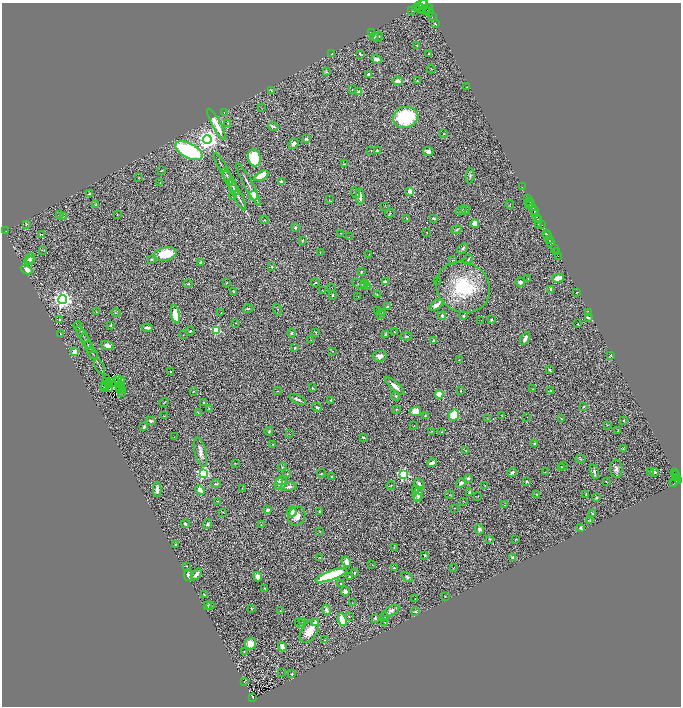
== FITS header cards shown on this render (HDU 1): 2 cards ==
NAXIS1  =                 1357
NAXIS2  =                 1408

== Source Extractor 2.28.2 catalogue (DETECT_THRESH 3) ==
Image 1357 x 1408 px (HDU 1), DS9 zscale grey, zoomed out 1/2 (1 PNG px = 2 x 2 image px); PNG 683 x 708 px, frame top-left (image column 1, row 1407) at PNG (2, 3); each listed source drawn as its Kron ellipse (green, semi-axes under 4 px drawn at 4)
Background 1.25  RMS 0.053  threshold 0.159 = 3 sigma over >= 5 px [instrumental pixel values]
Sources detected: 416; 61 cannot appear on this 1/2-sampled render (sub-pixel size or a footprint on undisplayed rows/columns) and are neither listed nor drawn; the other 355 listed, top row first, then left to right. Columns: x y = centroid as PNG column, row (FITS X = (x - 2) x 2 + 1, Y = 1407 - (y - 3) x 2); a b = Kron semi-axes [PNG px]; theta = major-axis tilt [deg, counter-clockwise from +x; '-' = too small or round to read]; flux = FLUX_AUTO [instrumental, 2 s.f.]
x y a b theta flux
424 4 4 4 - 2200
420 6 8 2 32 1700
420 8 4 2 - 710
425 9 8 3 17 2300
412 11 2 1 - 3.7
427 12 3 2 - 670
429 12 4 2 - 1200
432 17 2 1 - 52
435 24 4 2 - 7.6
371 32 4 2 - 6.4
375 37 4 3 - 18
378 37 5 3 - 17
417 45 2 1 - 2.8
332 54 3 2 - 5.7
360 54 3 2 - 8.8
429 54 4 2 - 5.6
376 59 5 3 - 54
431 69 5 1 - 4
326 72 4 3 - 8.7
369 75 4 3 - 20
398 81 5 3 - 79
417 81 3 2 - 6.2
467 87 2 1 - 3.7
352 89 2 2 - 4.7
271 90 4 2 - 6.5
359 92 3 2 - 94
261 108 2 1 - 3.2
224 112 2 1 - 2.3
406 117 13 10 14 650
228 123 3 3 - 9.6
216 124 17 3 -62 310
273 127 5 3 - 21
444 134 2 1 - 5.4
306 139 4 3 - 20
207 140 4 4 - 7100
293 144 5 4 - 45
189 150 15 7 -27 1500
377 150 2 2 - 8.9
371 151 2 2 - 5
428 151 5 4 - 36
254 158 9 6 -79 500
344 164 3 2 - 4.3
224 169 18 2 -62 33
161 171 3 1 - 4.3
227 176 9 2 -65 13
261 176 8 3 31 170
470 176 7 3 82 17
139 178 4 2 - 7.2
230 181 12 2 -61 18
281 181 3 2 - 20
160 183 3 1 - 3.9
248 184 24 2 -62 56
233 187 8 2 -62 13
522 187 2 1 - 20
410 191 3 2 - 280
89 193 3 2 - 7.4
355 193 5 3 - 24
237 195 17 2 -64 41
233 196 2 2 - 6.8
253 196 5 3 - 380
360 196 8 3 -86 51
528 198 2 2 - 19
329 200 3 2 - 3.6
530 203 5 2 - 460
528 204 2 1 - 19
96 205 4 3 - 9.3
510 205 4 1 - 5.3
385 206 2 1 - 2.8
532 207 2 2 - 210
461 210 6 3 36 16
466 210 4 2 - 8.3
534 211 2 2 - 410
390 213 5 2 - 6.9
60 214 4 3 - 16
117 214 3 2 - 4.1
534 214 3 2 - 140
63 216 3 2 - 6.5
536 217 4 2 - 290
407 218 3 3 - 8.5
434 218 3 2 - 15
539 219 3 2 - 360
265 220 4 2 - 6.5
475 223 4 4 - 74
26 224 3 2 - 7.8
538 224 3 2 - 36
542 224 2 2 - 230
295 227 3 2 - 12
456 230 5 3 - 13
6 231 3 2 - 3.4
341 233 2 1 - 4.4
427 233 2 2 - 5.1
546 233 3 2 - 570
41 234 2 1 - 37
547 235 2 2 - 440
349 237 2 1 - 2.6
549 239 2 1 - 270
303 240 3 2 - 11
551 242 3 2 - 370
463 248 6 3 44 23
554 248 2 2 - 160
42 250 3 2 - 5.4
320 252 3 2 - 3.3
556 252 2 1 - 110
165 254 11 6 11 330
369 254 2 2 - 4.1
558 256 2 1 - 9.5
30 259 6 4 50 28
151 259 3 3 - 11
31 260 3 3 - 9.5
468 260 5 3 - 13
453 261 3 3 - 19
201 263 3 3 - 26
272 266 3 2 - 8.6
27 270 6 4 -28 64
361 272 3 2 - 9.2
558 278 6 3 16 89
528 279 4 2 - 4.9
438 281 2 1 - 7.6
385 282 3 3 - 30
520 282 5 4 - 26
226 283 3 2 - 5.5
315 283 4 3 - 23
188 284 5 3 - 11
359 284 7 3 -26 14
364 284 4 3 - 10
367 286 3 2 - 5.8
463 287 28 24 -30 700
332 288 2 1 - 2.6
551 289 4 3 - 22
322 290 2 2 - 3.9
234 291 2 2 - 11
577 292 3 1 - 4.8
332 295 4 3 - 11
377 295 3 2 - 6.4
358 296 2 1 - 2.1
63 299 4 4 - 5600
436 305 8 4 36 67
388 307 4 2 - 16
248 309 5 2 - 9
277 310 6 2 -75 6.1
378 310 3 2 - 5.9
96 312 3 2 - 4.3
588 312 3 2 - 8.4
116 313 5 3 - 9.7
221 313 3 2 - 3.8
383 313 2 1 - 3
175 314 9 4 -78 200
381 314 3 2 - 5.5
442 316 4 3 - 23
463 316 2 2 - 11
588 317 3 2 - 13
60 319 3 2 - 11
481 320 2 1 - 4
491 320 2 2 - 17
236 323 3 2 - 5.5
578 324 2 2 - 14
111 325 3 2 - 9.5
78 326 5 2 - 6.9
147 328 5 3 - 27
216 330 3 3 - 870
190 331 4 3 - 12
394 331 2 1 - 4.3
292 333 4 3 - 11
316 333 4 2 - 10
60 334 3 2 - 4.9
385 334 3 2 - 17
83 335 9 2 -59 14
183 335 2 1 - 5.9
406 336 5 3 - 12
525 339 7 3 61 42
311 340 3 1 - 3.1
433 340 3 2 - 15
86 341 8 2 -62 12
107 345 6 4 -21 52
89 347 6 2 -71 11
295 348 3 3 - 11
333 351 2 1 - 5.3
74 352 3 3 - 120
92 353 6 2 -53 10
380 356 7 5 5 59
611 356 4 2 - 9.6
459 360 2 1 - 5.3
100 366 8 1 -63 13
550 370 3 2 - 12
171 372 2 2 - 9.7
107 379 2 1 - 4
117 379 3 1 - 1.9
121 381 3 1 - 9.4
106 382 2 1 - 5.7
116 382 4 1 - 1.7
109 383 2 1 - 0.9
111 383 2 1 - 4.7
121 385 4 1 - 6.3
104 386 2 1 - 4.2
119 386 2 1 - 1.8
395 386 12 3 -42 77
104 387 2 1 - 1.3
110 388 2 1 - 7.5
120 388 4 1 - 0.35
313 388 3 2 - 8.8
533 389 3 2 - 5.8
122 390 2 1 - 14
551 390 3 2 - 6.2
277 391 2 2 - 3.6
461 391 3 2 - 4.9
121 392 2 1 - 7.4
193 392 2 2 - 5.6
439 394 4 4 - 140
396 396 5 3 - 10
298 399 9 2 -27 27
331 400 2 2 - 6.8
164 402 5 2 - 8.1
204 403 4 3 - 8.7
584 406 4 3 - 11
317 407 5 3 - 14
209 408 4 2 - 5.3
397 409 4 3 - 9.1
416 411 5 4 - 100
198 413 3 2 - 5.8
454 415 5 5 - 270
502 415 2 1 - 2.2
164 416 3 2 - 3.9
425 416 3 2 - 8.6
527 417 2 1 - 2.4
487 418 3 2 - 3.4
561 419 3 2 - 7.5
151 421 4 3 - 21
623 421 2 2 - 4.5
607 425 3 3 - 5.6
414 426 3 2 - 3.2
144 427 3 2 - 11
618 430 3 1 - 5.3
269 431 4 3 - 11
432 431 2 2 - 3.9
441 432 4 3 - 6.4
290 434 2 1 - 2.3
174 437 2 1 - 2.6
363 437 3 2 - 10
534 443 3 3 - 12
273 445 3 1 - 2.6
623 449 3 3 - 14
466 451 3 3 - 5.3
200 452 15 6 -76 77
580 459 5 3 - 12
235 463 2 2 - 4.3
432 463 5 3 - 39
563 465 2 1 - 2.1
282 467 4 3 - 9.6
561 467 3 3 - 11
616 469 9 6 -87 41
650 471 3 2 - 5.4
512 472 5 3 - 21
545 472 3 2 - 5.1
594 472 7 3 -74 20
655 472 4 4 - 22
203 473 4 4 - 1100
321 473 4 3 - 8.9
674 473 2 1 - 18
287 474 4 2 - 6.4
403 474 4 3 - 1300
675 475 2 1 - 46
331 476 3 2 - 5.4
676 477 4 2 - 280
468 478 3 2 - 17
279 481 2 2 - 16
527 481 3 2 - 8.5
606 481 3 2 - 5.2
675 481 6 3 54 560
678 481 3 2 - 400
281 483 7 5 61 80
461 483 4 4 - 36
216 484 4 2 - 11
419 484 6 3 -62 40
391 486 5 1 - 4.3
485 486 3 2 - 6.1
289 487 8 3 7 36
242 488 2 1 - 2.8
157 489 7 3 89 41
200 490 5 3 - 82
416 490 3 3 - 14
469 493 3 3 - 17
418 494 7 5 75 57
537 494 2 2 - 6.2
586 494 4 2 - 9.7
450 495 4 2 - 6.7
478 496 2 1 - 3.6
418 498 4 3 - 10
597 498 3 2 - 8.8
217 501 3 2 - 5.6
463 501 2 1 - 3.3
504 505 3 2 - 9.1
455 508 3 2 - 4.4
268 510 3 3 - 36
320 511 3 3 - 9.4
223 512 3 2 - 5
292 512 5 4 - 43
593 514 4 3 - 9.9
297 516 10 8 61 79
590 521 3 2 - 9
185 524 4 3 - 19
207 524 5 3 - 18
261 524 2 1 - 4.2
580 528 3 3 - 23
479 529 5 4 - 32
320 531 2 2 - 3.1
490 539 4 3 - 9.9
515 539 3 2 - 3.9
175 545 3 2 - 19
394 548 4 2 - 5.3
425 555 2 2 - 8.7
320 557 2 2 - 4.6
513 557 4 3 - 22
346 562 5 4 - 67
372 565 2 1 - 4.1
186 566 2 1 - 4.7
394 568 3 3 - 12
453 568 3 1 - 3.4
354 573 3 2 - 20
196 574 7 3 50 53
188 575 6 4 -85 50
331 575 16 4 19 810
349 576 3 2 - 10
258 577 5 4 - 79
407 577 6 4 -34 19
341 584 2 2 - 8.5
264 588 2 1 - 6.2
345 591 4 3 - 37
204 594 3 1 - 6
445 596 2 1 - 5
415 599 2 2 - 3.1
352 603 2 1 - 2.4
207 605 4 2 - 8.9
210 606 3 1 - 6.9
251 608 3 2 - 7.7
326 610 6 3 -77 25
280 611 2 1 - 3.5
391 611 9 4 29 39
415 611 3 2 - 15
349 616 3 2 - 5
385 616 4 3 - 12
375 618 4 3 - 20
342 620 6 4 -69 210
303 622 2 2 - 16
315 622 2 2 - 150
385 622 3 2 - 3.4
300 623 5 3 - 13
309 631 13 7 57 170
325 640 3 2 - 4.4
250 644 6 5 - 110
282 647 5 3 - 98
244 651 2 2 - 5.1
282 672 2 1 - 2.3
292 674 3 2 - 6.3
244 682 2 1 - 2.7
253 697 4 2 - 120
At the frame edge (FLAGS 8, measured only in part): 1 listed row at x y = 424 4
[61 sub-pixel or undisplayed-footprint detections neither listed nor drawn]